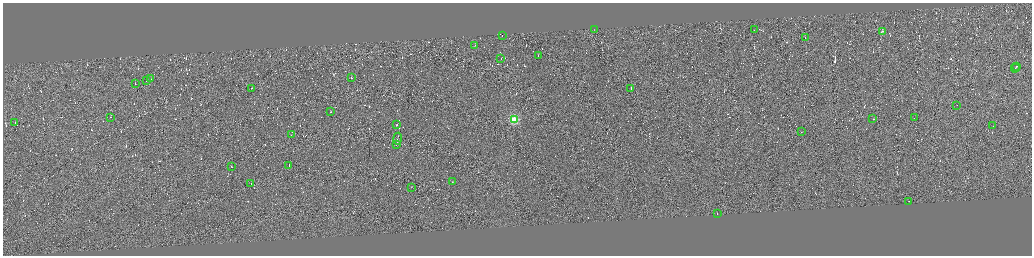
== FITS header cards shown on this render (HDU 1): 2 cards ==
NAXIS1  =                 4117
NAXIS2  =                 1013

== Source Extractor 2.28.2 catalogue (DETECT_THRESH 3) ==
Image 4117 x 1013 px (HDU 1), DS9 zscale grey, zoomed out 1/4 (1 PNG px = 4 x 4 image px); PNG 1034 x 258 px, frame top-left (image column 3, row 1010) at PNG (3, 3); each listed source drawn as its Kron ellipse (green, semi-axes under 4 px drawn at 4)
Background 0.101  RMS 2.9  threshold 8.74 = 3 sigma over >= 5 px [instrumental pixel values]
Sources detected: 883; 847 cannot appear on this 1/4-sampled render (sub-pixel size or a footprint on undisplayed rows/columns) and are neither listed nor drawn; the other 36 listed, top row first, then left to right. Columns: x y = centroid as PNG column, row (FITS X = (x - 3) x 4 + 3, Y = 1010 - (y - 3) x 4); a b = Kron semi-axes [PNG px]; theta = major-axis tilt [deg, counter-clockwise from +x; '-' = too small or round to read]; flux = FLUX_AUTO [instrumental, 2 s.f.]
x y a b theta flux
594 29 2 1 - 2900
754 29 2 1 - 4200
882 31 2 1 - 14000
502 35 2 1 - 310000
805 38 2 1 - 7900
475 45 2 1 - 8100
538 55 2 1 - 5600
501 58 3 1 - 8800
1016 66 2 1 - 5300
1015 68 4 1 - 13000
351 78 2 1 - 10000
151 79 2 1 - 6000
147 81 2 1 - 6100
135 83 2 1 - 5000
251 88 2 1 - 5000
631 88 2 1 - 15000
956 105 2 1 - 6100
330 112 2 1 - 5500
111 117 2 1 - 8000
914 118 2 1 - 11000
514 119 2 2 - 110000
873 119 2 1 - 7400
15 122 2 1 - 6000
397 125 2 1 - 16000
993 126 2 1 - 16000
802 131 2 1 - 6900
291 134 2 1 - 5700
398 138 6 1 80 100000
396 145 2 1 - 3700
289 165 2 1 - 13000
232 166 2 1 - 19000
452 181 2 1 - 27000
251 183 2 1 - 8300
411 187 2 1 - 5400
908 201 2 1 - 6500
717 214 2 1 - 6400
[847 sub-pixel or undisplayed-footprint detections neither listed nor drawn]